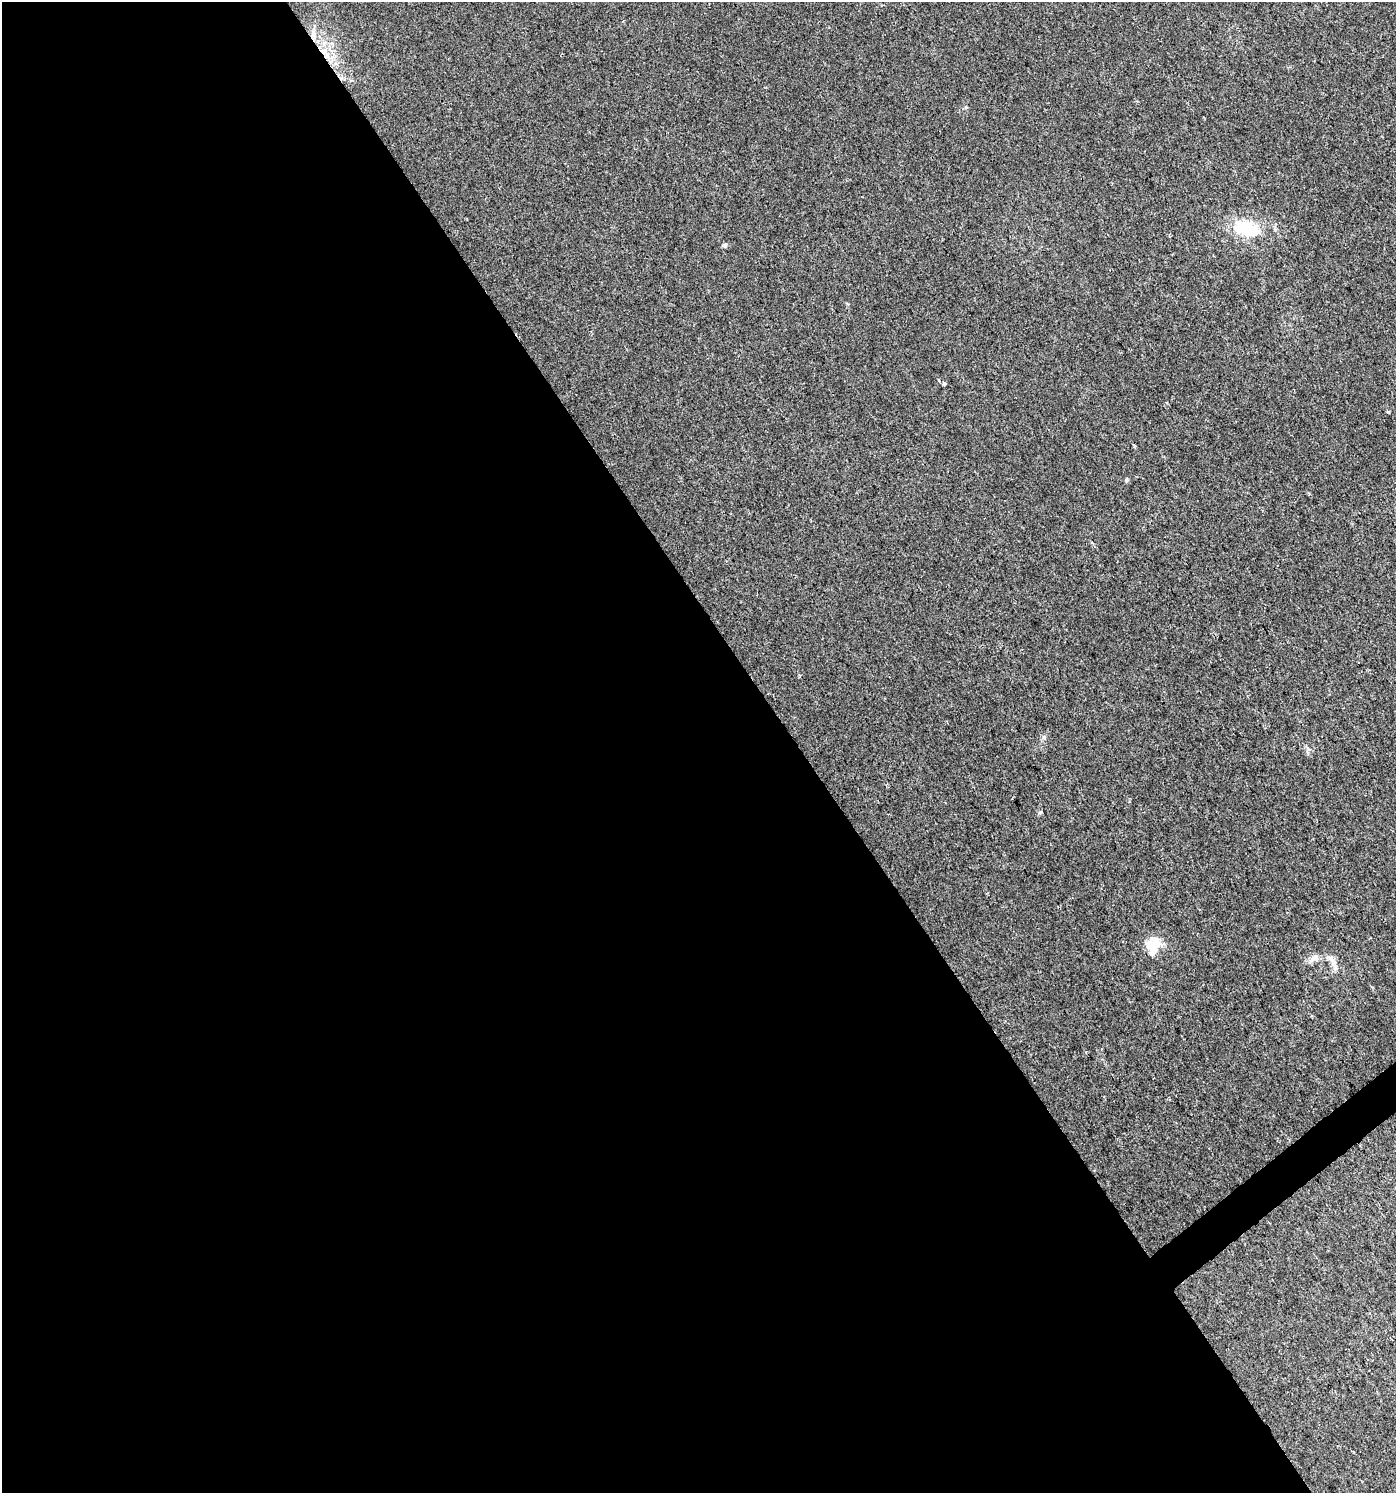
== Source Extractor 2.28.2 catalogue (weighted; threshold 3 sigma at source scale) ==
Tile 9 of 4 x 4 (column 1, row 3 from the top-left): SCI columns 213-1606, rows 1498-2988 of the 5921 x 5985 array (HDU 1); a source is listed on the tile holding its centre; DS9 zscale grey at full resolution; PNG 1398 x 1495 px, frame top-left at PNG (2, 2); no overlay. Shown black and unused: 58% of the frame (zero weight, under 2 of 3 exposures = <1% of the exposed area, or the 3 px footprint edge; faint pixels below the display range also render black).
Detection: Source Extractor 2.28.2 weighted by HDU 2 'WHT'; one run over the whole footprint, this tile lists its part. Background 0.00424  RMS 0.0034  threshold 0.0154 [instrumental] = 3 sigma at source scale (4.5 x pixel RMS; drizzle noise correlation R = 1.50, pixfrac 1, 0.0396/0.0396 arcsec/px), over >= 5 px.
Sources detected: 11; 1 inside a brighter object's white glare — not listed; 2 inside a brighter listed object's ellipse — not listed separately; the other 8 listed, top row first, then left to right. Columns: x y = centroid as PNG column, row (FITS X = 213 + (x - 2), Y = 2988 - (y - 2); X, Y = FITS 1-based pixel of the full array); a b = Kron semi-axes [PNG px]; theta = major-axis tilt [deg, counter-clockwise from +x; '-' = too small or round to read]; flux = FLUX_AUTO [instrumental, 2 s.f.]
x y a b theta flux
313 34 14 6 90 2
1247 229 34 23 -22 14
724 245 6 5 - 0.57
944 384 4 3 - 2.2
1126 480 6 4 83 0.47
1155 948 25 10 57 4.5
1315 958 12 8 25 2.1
1333 962 14 7 -40 2.2
Overlapping masked pixels (flux is a lower limit): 1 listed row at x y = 313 34